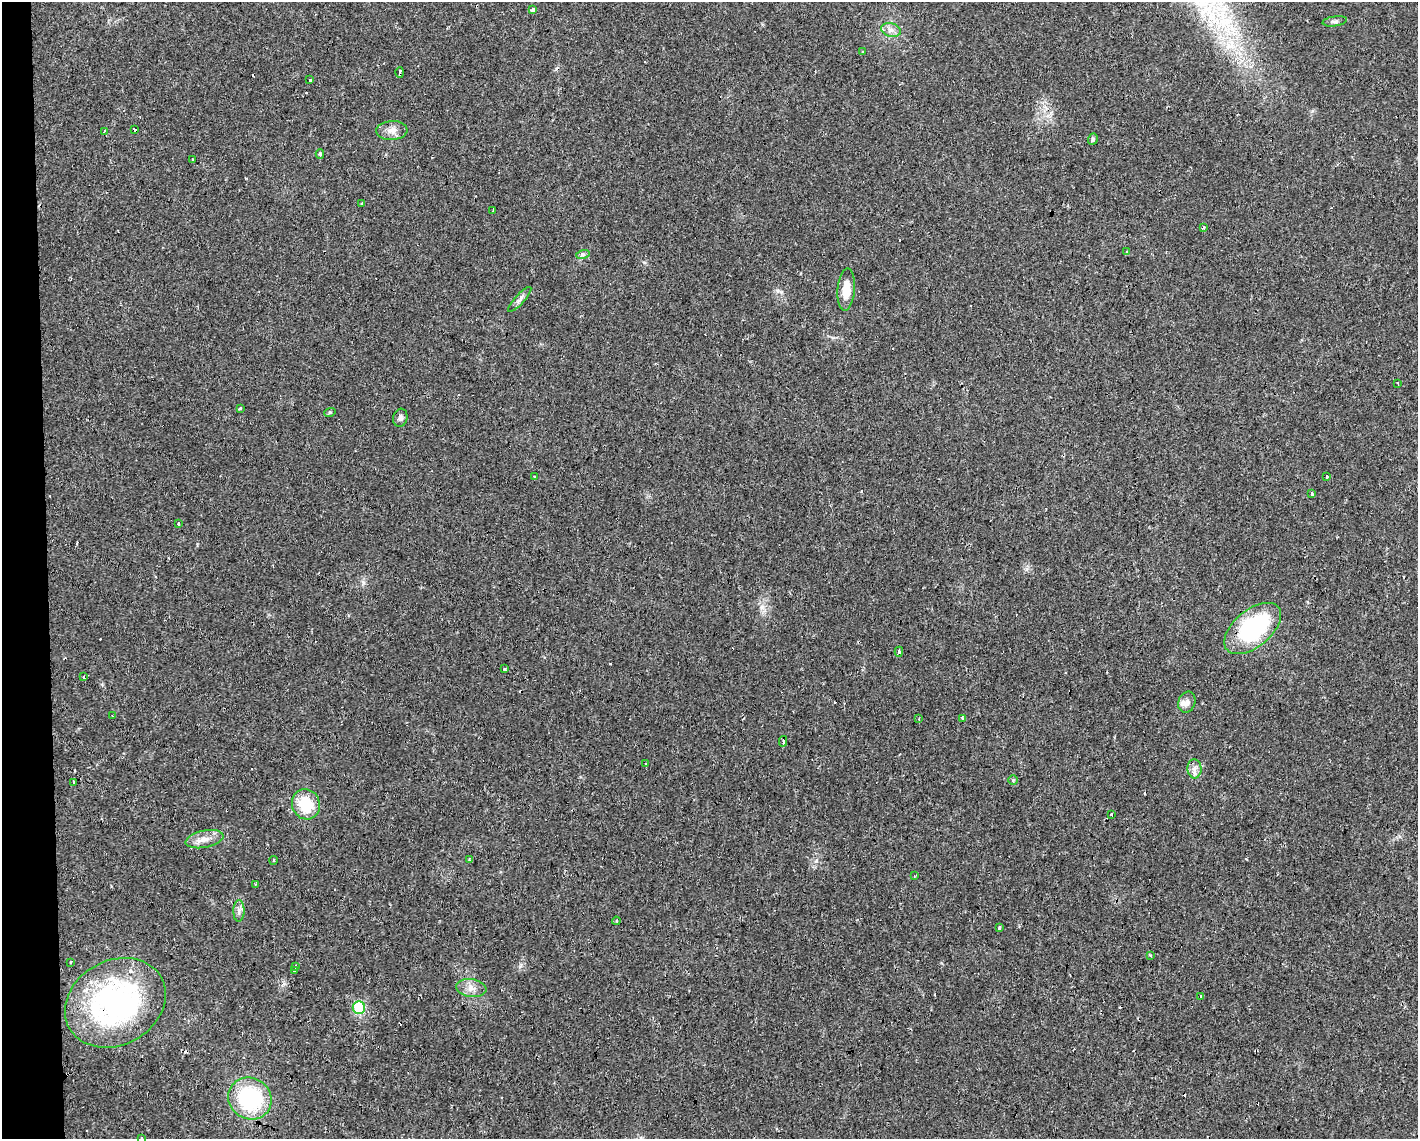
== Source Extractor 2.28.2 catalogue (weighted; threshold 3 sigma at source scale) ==
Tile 4 of 3 x 4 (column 1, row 2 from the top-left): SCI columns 47-1462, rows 2275-3411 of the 4298 x 4548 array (HDU 1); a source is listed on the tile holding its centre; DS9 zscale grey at full resolution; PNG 1420 x 1141 px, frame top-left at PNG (2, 2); each listed source drawn as its Kron ellipse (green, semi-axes under 4 px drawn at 4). Shown black and unused: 3% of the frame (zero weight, under 2 of 3 exposures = <1% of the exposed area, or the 3 px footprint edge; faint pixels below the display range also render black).
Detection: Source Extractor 2.28.2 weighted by HDU 2 'WHT'; one run over the whole footprint, this tile lists its part. Background 0.0253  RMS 0.0033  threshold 0.0147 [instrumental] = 3 sigma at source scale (4.5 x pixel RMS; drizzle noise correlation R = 1.50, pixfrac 1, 0.0396/0.0396 arcsec/px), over >= 5 px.
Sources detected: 90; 27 cosmic-ray / hot-pixel residue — neither listed nor drawn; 3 inside a brighter listed object's ellipse — not listed separately; the other 60 listed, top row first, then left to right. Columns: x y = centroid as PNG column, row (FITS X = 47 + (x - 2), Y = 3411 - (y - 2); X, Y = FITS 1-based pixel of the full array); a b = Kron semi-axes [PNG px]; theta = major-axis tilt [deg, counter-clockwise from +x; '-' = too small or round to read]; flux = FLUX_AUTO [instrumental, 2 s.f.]
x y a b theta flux
532 9 3 3 - 1.9
1335 21 12 5 8 0.9
891 30 10 7 -14 1.6
863 52 3 3 - 0.57
400 72 5 3 - 4.8
310 80 3 3 - 0.59
135 130 3 3 - 4
104 131 3 3 - 1.6
392 131 15 9 4 2.6
1093 139 5 5 - 0.78
320 154 4 4 - 0.54
192 159 3 3 - 0.54
362 203 3 3 - 0.58
493 210 4 2 - 2
1203 227 3 3 - 1.2
1127 252 3 3 - 0.42
583 254 7 4 17 0.65
846 289 21 8 85 5.2
520 299 16 4 48 1.2
1398 383 3 3 - 1.5
241 408 3 3 - 2.1
330 412 6 3 18 0.4
400 418 9 7 74 1
1326 476 3 3 - 1.1
534 477 3 3 - 0.98
1311 494 3 3 - 2.3
179 523 4 3 - 2.4
1253 629 33 18 40 37
899 652 5 3 - 2.5
505 669 3 3 - 1.6
84 677 3 3 - 0.77
1187 702 11 8 70 1.8
113 716 2 2 - 0.29
963 718 3 3 - 1.2
919 719 4 3 - 0.3
783 741 5 2 - 4
646 763 3 2 - 0.49
1194 769 9 7 -85 1.6
1013 780 5 4 - 0.39
74 782 3 3 - 1.2
306 804 15 14 - 11
1112 814 3 3 - 1.3
204 839 19 8 11 3
273 860 4 2 - 0.27
469 860 3 3 - 0.5
914 876 3 3 - 0.35
255 884 3 3 - 0.36
239 911 11 5 89 1.2
616 921 4 4 - 0.32
999 928 4 3 - 1.7
1151 956 3 3 - 1.1
71 962 3 3 - 0.56
295 966 4 3 - 2.5
295 971 3 3 - 1.3
471 988 15 9 -8 2.6
1200 996 3 3 - 2.7
115 1003 53 42 29 72
359 1008 6 6 - 25
250 1099 22 20 -33 31
141 1138 3 3 - 0.68
Overlapping masked pixels (flux is a lower limit): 3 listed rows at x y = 400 72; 1253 629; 115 1003
Isophote crosses this tile's border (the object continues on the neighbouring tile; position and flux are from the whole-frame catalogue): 1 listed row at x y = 141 1138